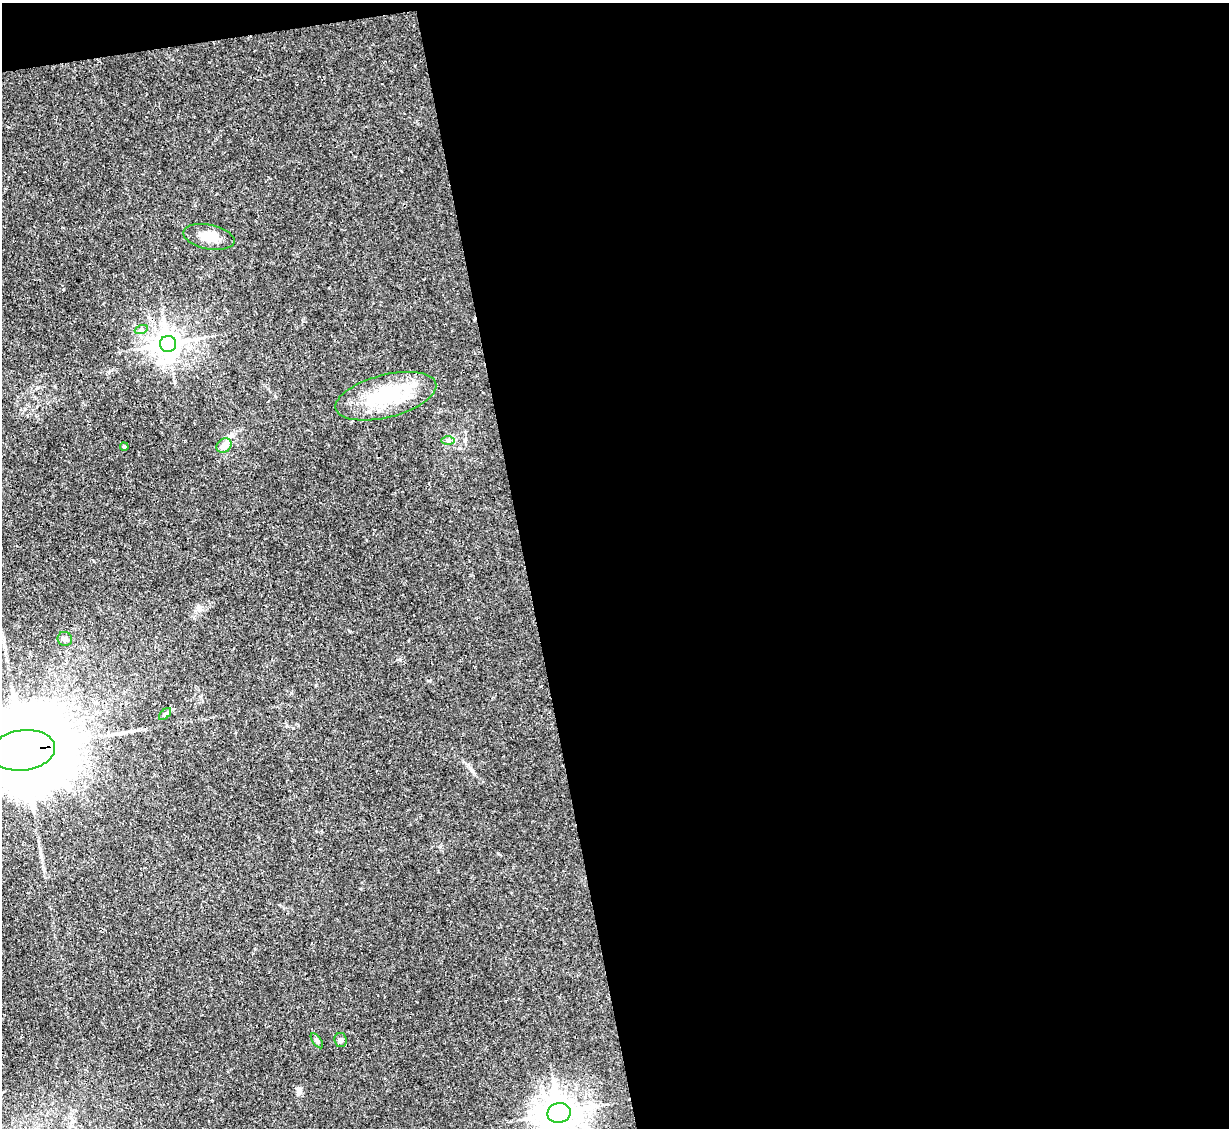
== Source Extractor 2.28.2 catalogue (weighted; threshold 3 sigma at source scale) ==
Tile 4 of 4 x 4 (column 4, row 1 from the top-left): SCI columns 3683-4909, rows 3626-4751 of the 4909 x 4883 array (HDU 1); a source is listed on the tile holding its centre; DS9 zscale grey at full resolution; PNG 1231 x 1130 px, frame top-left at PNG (2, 3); each listed source drawn as its Kron ellipse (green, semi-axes under 4 px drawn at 4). Shown black and unused: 58% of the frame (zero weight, under 3 of 4 exposures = <1% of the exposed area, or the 3 px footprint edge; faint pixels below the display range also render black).
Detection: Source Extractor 2.28.2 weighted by HDU 2 'WHT'; one run over the whole footprint, this tile lists its part. Background 0.0346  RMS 0.003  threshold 0.0135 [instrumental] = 3 sigma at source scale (4.5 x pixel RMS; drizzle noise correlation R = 1.50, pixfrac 1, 0.05/0.05 arcsec/px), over >= 5 px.
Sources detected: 14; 1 inside a brighter object's white glare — neither listed nor drawn; the other 13 listed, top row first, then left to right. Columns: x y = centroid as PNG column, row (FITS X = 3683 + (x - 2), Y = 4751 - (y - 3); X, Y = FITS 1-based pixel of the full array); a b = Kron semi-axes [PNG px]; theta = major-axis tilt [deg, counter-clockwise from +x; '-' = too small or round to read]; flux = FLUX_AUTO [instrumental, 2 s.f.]
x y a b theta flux
209 237 26 12 -11 4.9
141 330 7 4 19 0.58
168 344 8 8 - 370
386 396 52 21 14 24
448 441 7 4 0 0.6
224 445 8 6 40 2.9
124 447 4 3 - 0.6
65 639 7 7 - 1.1
165 714 7 4 44 0.63
23 750 33 20 7 8500
341 1040 7 6 - 0.84
317 1041 8 4 -54 0.59
559 1113 11 10 - 670
Overlapping masked pixels (flux is a lower limit): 2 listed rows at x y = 386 396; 23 750
Isophote crosses this tile's border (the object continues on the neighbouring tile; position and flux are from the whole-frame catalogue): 2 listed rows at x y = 23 750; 559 1113
Unlisted compact peaks at least as high as the median listed source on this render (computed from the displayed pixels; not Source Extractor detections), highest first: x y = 293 728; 400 660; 300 1092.